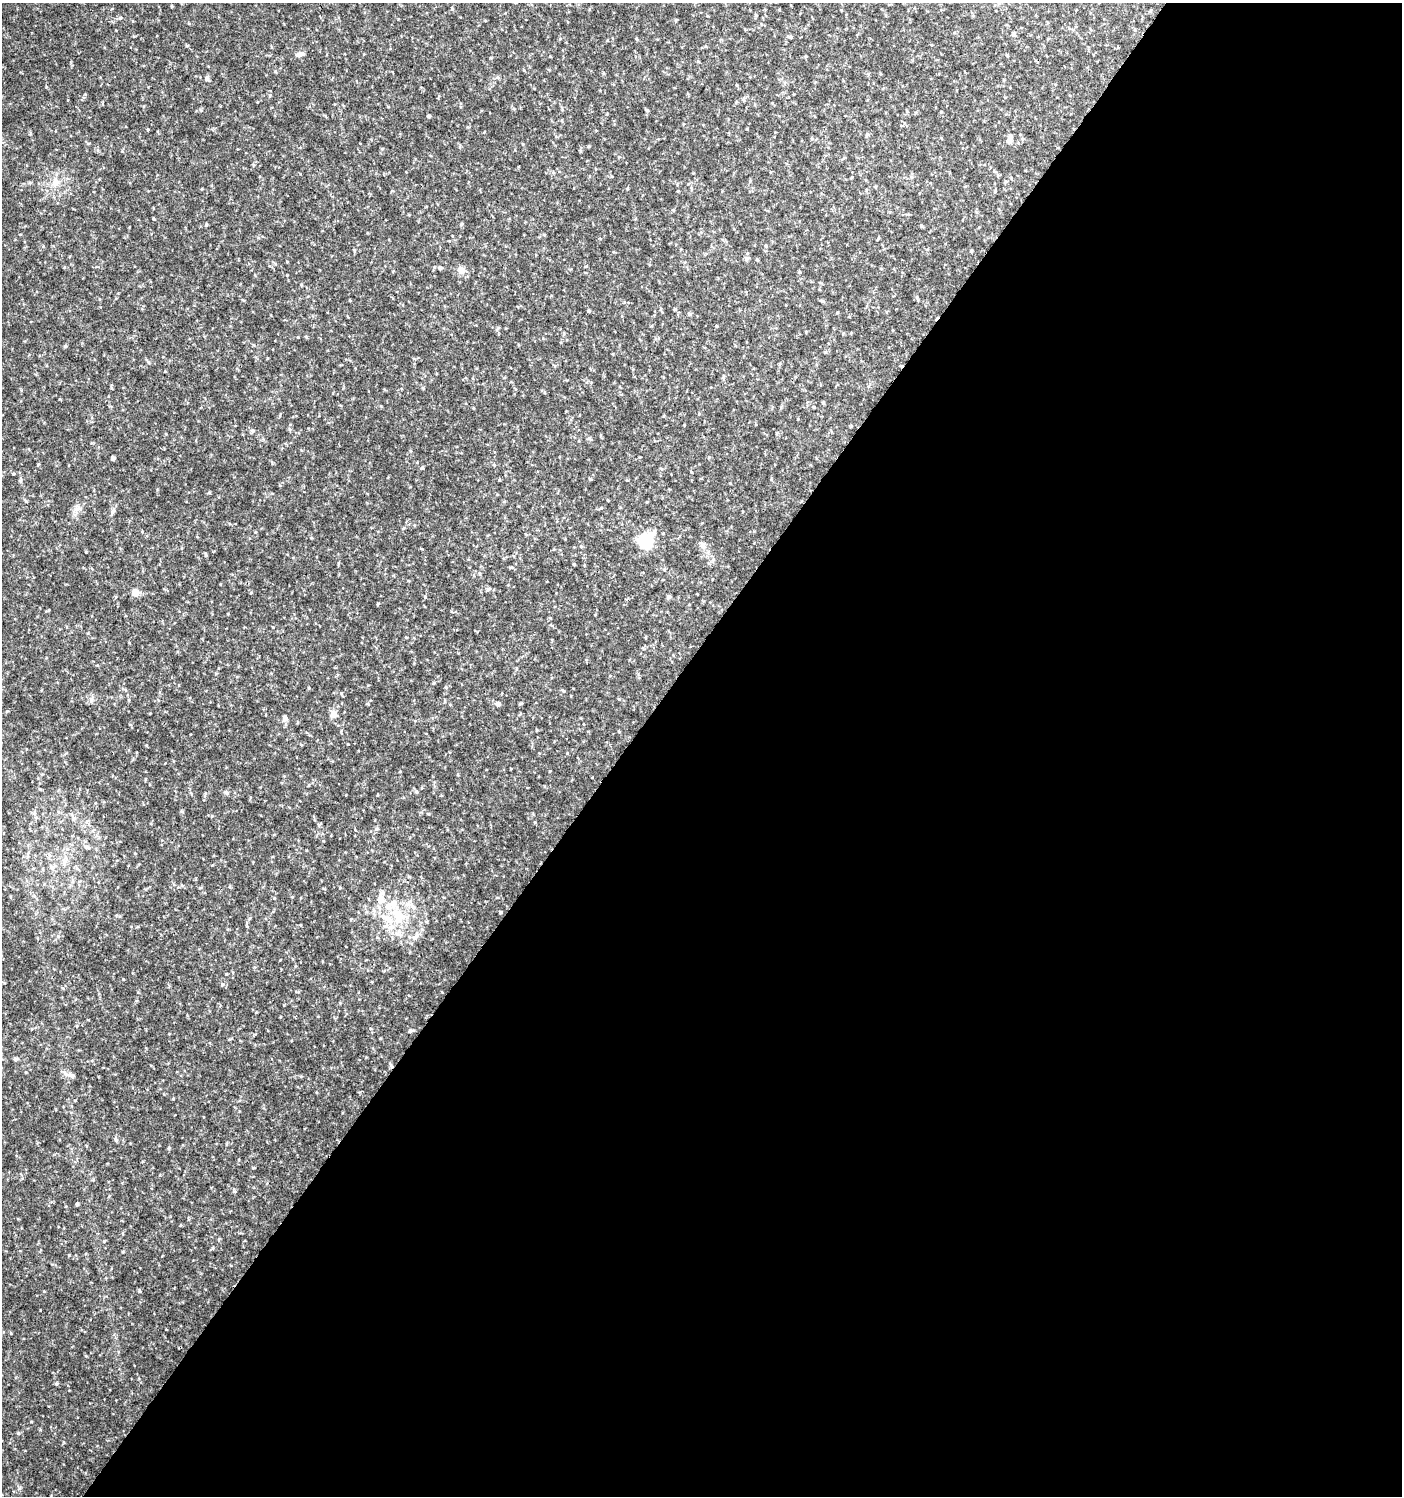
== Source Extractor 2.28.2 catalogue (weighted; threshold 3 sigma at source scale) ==
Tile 12 of 4 x 4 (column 4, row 3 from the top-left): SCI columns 4377-5776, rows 1504-2997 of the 6021 x 5988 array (HDU 1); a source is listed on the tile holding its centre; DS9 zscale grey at full resolution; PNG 1404 x 1498 px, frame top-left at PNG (2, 3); no overlay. Shown black and unused: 55% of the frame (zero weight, under 3 of 4 exposures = <1% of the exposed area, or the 3 px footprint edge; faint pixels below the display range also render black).
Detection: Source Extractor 2.28.2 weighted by HDU 2 'WHT'; one run over the whole footprint, this tile lists its part. Background 0.0443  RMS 0.004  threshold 0.0179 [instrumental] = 3 sigma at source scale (4.5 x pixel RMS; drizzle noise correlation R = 1.50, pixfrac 1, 0.0396/0.0396 arcsec/px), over >= 5 px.
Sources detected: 118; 2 inside a brighter listed object's ellipse — not listed separately; the other 116 listed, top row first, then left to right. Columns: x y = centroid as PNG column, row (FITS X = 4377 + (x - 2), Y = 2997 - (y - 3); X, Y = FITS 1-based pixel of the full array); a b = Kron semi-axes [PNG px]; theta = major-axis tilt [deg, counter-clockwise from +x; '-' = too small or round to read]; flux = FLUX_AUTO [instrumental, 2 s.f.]
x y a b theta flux
172 6 4 3 - 0.34
756 15 5 4 - 0.48
120 18 5 3 - 0.41
1014 35 6 5 - 0.7
790 37 6 4 -9 0.73
300 54 13 6 16 1.6
1007 55 4 3 - 0.41
550 56 4 2 - 0.24
275 71 5 3 - 0.38
207 78 6 5 - 0.95
737 85 5 3 - 0.33
744 99 7 3 -82 0.52
429 116 4 4 - 0.65
148 130 4 3 - 0.35
1010 138 13 7 78 2
1022 139 5 5 - 0.6
523 144 4 4 - 0.35
382 149 5 3 - 0.37
994 171 5 4 - 0.53
912 177 6 4 -70 0.53
55 182 13 11 82 4.2
875 187 4 4 - 0.4
691 188 7 3 83 0.61
678 191 3 3 - 0.32
154 219 4 3 - 0.34
461 224 6 3 71 0.4
206 225 6 3 -83 0.42
766 246 5 3 - 0.39
354 250 4 4 - 0.4
971 251 4 3 - 0.48
746 259 7 5 47 0.97
440 268 5 5 - 1
461 270 10 8 -49 3.1
799 272 5 3 - 0.36
822 301 6 3 -18 0.54
675 309 4 4 - 0.51
689 314 5 5 - 0.58
306 337 5 4 - 0.36
148 362 6 3 -71 0.52
723 376 6 4 71 0.5
423 388 4 4 - 0.37
823 403 4 4 - 0.49
814 407 5 3 - 0.31
473 408 4 3 - 0.28
684 425 4 2 - 0.24
252 431 6 5 - 0.68
709 457 5 3 - 0.3
113 458 4 4 - 1
422 468 6 4 33 0.43
691 472 3 2 - 0.31
499 480 3 3 - 0.38
730 483 3 3 - 0.28
209 493 6 3 19 0.38
78 507 11 7 -37 1.8
403 528 6 4 44 0.48
645 540 10 9 - 30
703 545 10 8 -84 2
581 546 5 3 - 0.43
205 554 6 3 -89 0.42
713 560 6 5 - 0.75
574 564 4 3 - 0.33
511 567 6 4 -17 0.47
479 573 5 3 - 0.44
488 589 7 4 36 0.59
135 592 8 8 - 2.8
251 593 5 3 - 0.33
669 596 6 5 - 0.71
425 597 4 4 - 0.35
47 611 7 2 21 0.37
434 683 5 4 - 0.4
446 687 5 4 - 0.52
309 688 4 3 - 0.37
563 691 5 4 - 0.47
91 700 7 4 72 0.86
521 703 6 3 19 0.4
498 704 6 6 - 1.1
333 714 11 9 -60 2.5
285 718 8 6 -85 1.4
537 730 4 3 - 0.31
40 789 5 4 - 0.4
416 792 5 4 - 0.53
226 793 7 5 -21 0.77
428 814 5 3 - 0.36
36 818 6 4 -18 0.6
73 818 7 4 -89 0.92
535 822 4 3 - 0.32
377 829 5 5 - 0.66
88 848 9 4 -2 0.95
49 855 7 4 -71 0.86
65 861 14 5 69 2.4
53 866 14 6 30 2.2
77 868 7 4 -53 0.68
409 877 5 3 - 0.46
381 900 15 12 -32 5
413 907 7 6 - 1.3
500 912 3 3 - 0.62
397 915 26 16 -81 15
416 936 16 7 43 2.8
123 979 4 2 - 0.26
222 984 6 4 70 0.61
411 1031 6 4 16 0.88
16 1059 6 5 - 0.61
71 1075 17 6 -16 1.8
173 1099 4 3 - 0.32
116 1139 7 5 -82 0.82
169 1148 5 4 - 0.48
109 1196 5 4 - 0.37
77 1204 4 3 - 0.76
180 1225 4 3 - 0.27
219 1239 5 4 - 0.44
213 1248 5 3 - 0.38
123 1252 5 3 - 0.33
139 1291 5 3 - 0.41
86 1356 5 3 - 0.3
56 1384 5 5 - 0.43
18 1433 5 4 - 0.49
Unlisted compact peaks at least as high as the median listed source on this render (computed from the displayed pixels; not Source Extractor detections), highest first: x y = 19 1488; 31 1422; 46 87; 86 552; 234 1191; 134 36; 378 603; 284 1005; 69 1255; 301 1076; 187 46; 40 1310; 135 853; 341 693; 253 1168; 146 745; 38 464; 226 974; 182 811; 65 346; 104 1241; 590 479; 589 311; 368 704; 189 23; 40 1430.